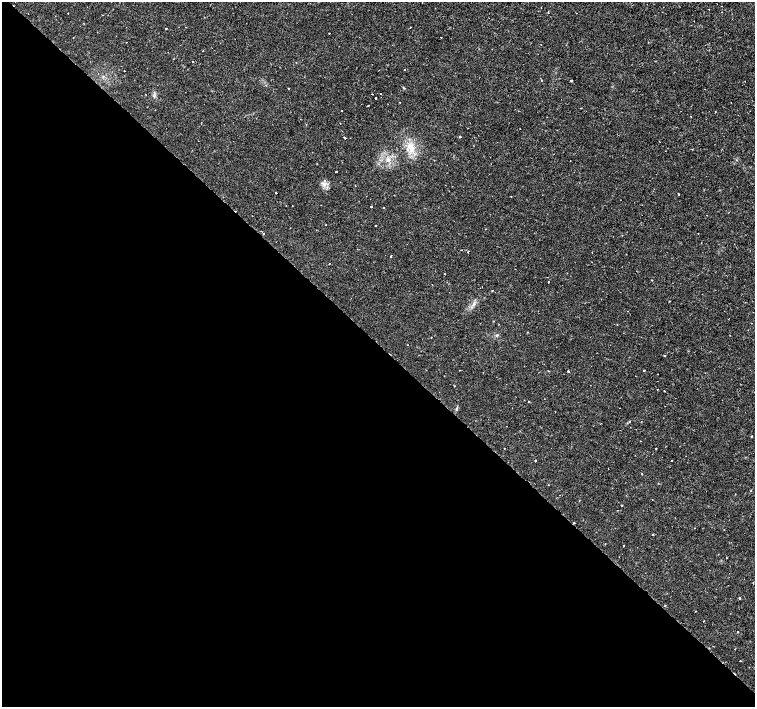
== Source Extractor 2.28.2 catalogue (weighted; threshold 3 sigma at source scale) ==
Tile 14 of 4 x 4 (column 2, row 4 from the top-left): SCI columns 1509-3014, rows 165-1573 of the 6041 x 6034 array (HDU 1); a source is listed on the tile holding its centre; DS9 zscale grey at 2 x 2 block average (1 PNG px = mean of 2 x 2 image px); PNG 757 x 709 px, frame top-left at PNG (2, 2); no overlay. Shown black and unused: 51% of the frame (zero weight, under 2 of 3 exposures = <1% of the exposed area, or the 3 px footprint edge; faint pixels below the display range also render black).
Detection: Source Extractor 2.28.2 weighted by HDU 2 'WHT'; one run over the whole footprint, this tile lists its part. Background 0.00334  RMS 0.0011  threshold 0.00482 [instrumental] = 3 sigma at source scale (4.5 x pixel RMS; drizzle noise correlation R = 1.50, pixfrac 1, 0.0396/0.0396 arcsec/px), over >= 5 px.
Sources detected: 73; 3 cosmic-ray / hot-pixel residue — not listed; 1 inside a brighter listed object's ellipse — not listed separately; the other 69 listed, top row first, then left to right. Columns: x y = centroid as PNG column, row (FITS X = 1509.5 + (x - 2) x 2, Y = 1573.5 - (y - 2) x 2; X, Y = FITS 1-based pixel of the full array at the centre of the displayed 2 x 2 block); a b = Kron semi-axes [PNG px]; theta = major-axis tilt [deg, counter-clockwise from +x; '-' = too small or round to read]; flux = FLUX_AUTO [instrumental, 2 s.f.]
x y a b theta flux
548 12 3 2 - 0.12
68 13 2 2 - 0.13
576 13 2 2 - 0.074
410 27 2 2 - 0.14
166 28 2 2 - 0.51
329 33 2 2 - 0.17
192 62 2 2 - 0.17
124 70 2 2 - 0.12
405 70 2 2 - 0.52
541 80 2 2 - 0.15
571 81 2 2 - 0.9
403 87 3 2 - 0.16
288 88 2 2 - 0.25
381 93 2 2 - 0.22
372 94 2 2 - 0.18
154 95 6 2 85 0.36
376 98 2 2 - 0.37
731 102 2 2 - 0.1
368 106 2 2 - 0.14
715 112 2 2 - 0.094
342 131 2 2 - 0.23
460 137 2 2 - 0.83
344 138 3 2 - 0.79
659 141 2 2 - 0.092
411 147 11 7 -57 2.6
388 159 6 4 -30 0.74
336 171 2 2 - 0.39
324 184 5 3 - 0.57
276 193 2 2 - 0.49
678 194 2 2 - 0.15
511 196 2 2 - 0.41
371 206 2 2 - 0.21
326 225 2 2 - 0.1
376 225 2 2 - 0.23
698 233 2 2 - 0.44
468 252 2 2 - 0.22
592 252 2 2 - 0.084
390 256 2 2 - 0.48
652 280 2 2 - 0.12
548 282 2 2 - 0.27
432 285 2 2 - 0.18
492 290 2 2 - 0.17
497 335 3 2 - 0.4
408 345 2 2 - 0.082
664 356 2 2 - 0.24
643 370 2 2 - 0.37
568 371 2 2 - 0.36
658 389 2 2 - 0.13
664 391 2 2 - 0.2
528 401 2 2 - 0.36
456 409 3 2 - 0.21
751 436 2 2 - 0.15
504 448 2 2 - 0.15
656 448 2 2 - 0.2
672 460 2 2 - 0.24
535 461 2 2 - 0.36
642 474 2 2 - 0.22
750 491 2 2 - 0.13
735 494 2 2 - 0.099
622 505 2 2 - 0.18
653 535 2 2 - 0.097
624 546 2 2 - 0.16
726 558 2 2 - 0.23
753 583 2 2 - 0.11
739 598 3 2 - 0.27
665 605 2 2 - 0.21
704 621 2 2 - 0.12
738 631 2 2 - 0.13
740 661 2 2 - 0.13
Diffuse or blended objects may show on this block-average render without a row.